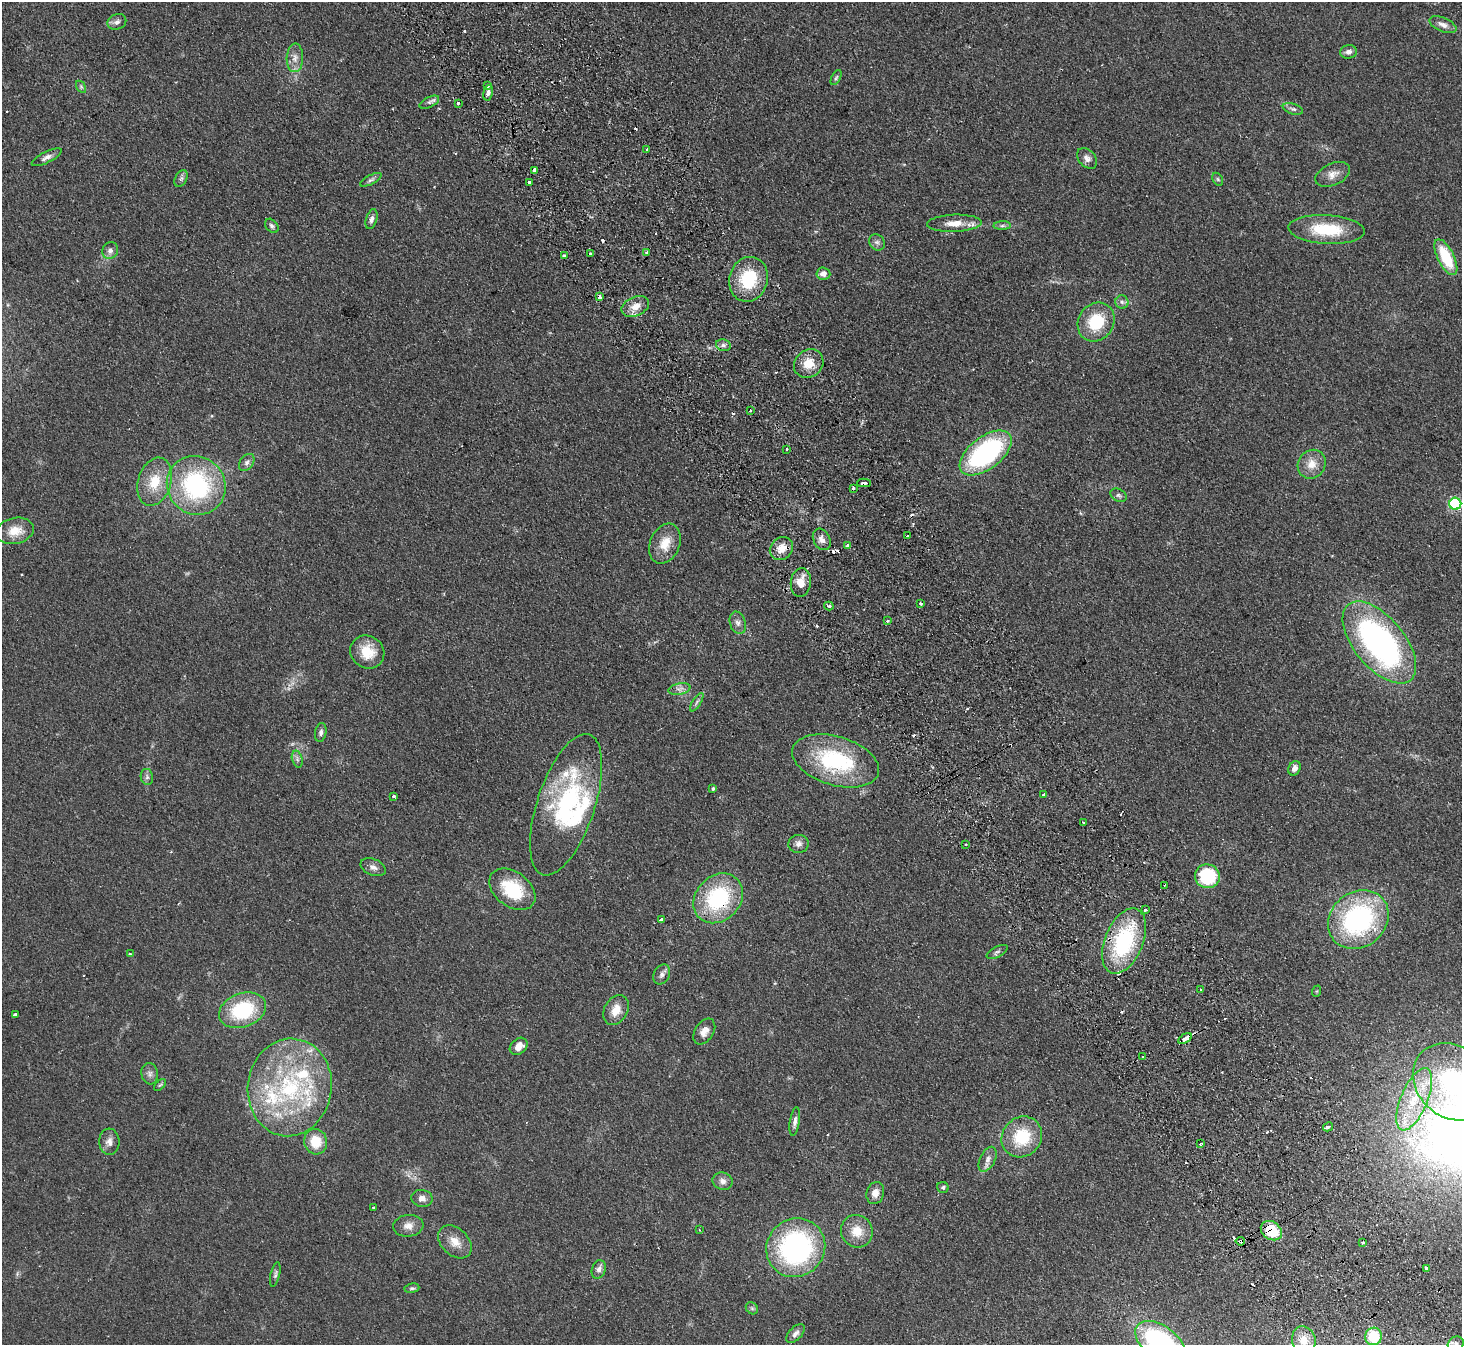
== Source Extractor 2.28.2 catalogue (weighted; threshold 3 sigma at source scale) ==
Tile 6 of 4 x 4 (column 2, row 2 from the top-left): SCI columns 1511-2970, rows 3019-4361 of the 5940 x 5898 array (HDU 1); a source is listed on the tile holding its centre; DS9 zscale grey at full resolution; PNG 1464 x 1347 px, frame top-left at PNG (2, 2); each listed source drawn as its Kron ellipse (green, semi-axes under 4 px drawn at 4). Shown black and unused: <1% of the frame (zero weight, under 2 of 3 exposures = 3% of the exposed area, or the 3 px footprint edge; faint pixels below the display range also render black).
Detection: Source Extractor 2.28.2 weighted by HDU 2 'WHT'; one run over the whole footprint, this tile lists its part. Background 0.0991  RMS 0.0091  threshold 0.041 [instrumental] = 3 sigma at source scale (4.5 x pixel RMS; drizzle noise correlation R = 1.50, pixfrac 1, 0.05/0.05 arcsec/px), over >= 5 px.
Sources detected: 170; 1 too faint to see at this stretch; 27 cosmic-ray / hot-pixel residue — neither listed nor drawn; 9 inside a brighter listed object's ellipse — not listed separately; the other 133 listed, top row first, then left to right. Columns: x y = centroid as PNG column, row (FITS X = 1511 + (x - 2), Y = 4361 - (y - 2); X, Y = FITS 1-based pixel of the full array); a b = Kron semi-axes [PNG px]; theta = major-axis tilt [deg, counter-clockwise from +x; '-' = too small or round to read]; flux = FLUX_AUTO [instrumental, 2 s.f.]
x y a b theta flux
117 22 9 7 23 3.8
1443 25 14 7 -23 5.1
1348 52 8 6 9 4.2
295 58 14 8 88 6.3
836 78 8 4 62 1.5
487 86 4 4 - 3
81 87 7 4 -56 1.5
488 93 8 5 80 2.7
429 102 10 5 26 2.6
458 103 3 3 - 5.3
1293 109 10 5 -16 2.4
647 149 3 3 - 1.5
47 157 16 5 27 4.2
1087 158 12 8 -46 4.8
535 170 4 4 - 8.9
1333 174 18 11 25 8.1
181 178 9 5 62 2.4
1218 179 7 5 -59 1.5
371 180 12 4 28 2.5
530 183 3 3 - 10
371 219 10 5 73 3.2
954 223 27 8 2 13
272 226 8 5 -50 2.1
1002 226 9 4 1 2.1
1326 229 38 14 -3 42
877 242 8 7 - 3
110 250 8 7 - 4.4
647 252 3 3 - 2.4
590 254 3 3 - 2.5
564 256 3 3 - 2.9
1446 257 19 8 -64 39
823 274 7 6 - 5.7
748 279 22 19 74 42
600 297 4 3 - 7.5
1122 302 6 6 - 2.5
635 306 14 9 24 9.4
1096 322 20 17 56 37
723 345 7 5 -14 2.4
809 364 15 13 41 15
750 411 3 3 - 2.2
786 449 2 2 - 1.2
986 453 30 16 37 140
247 462 9 6 52 3
1312 464 15 13 51 11
155 482 24 16 73 25
864 483 7 3 1 6.3
196 485 30 28 -45 120
853 488 3 3 - 1.3
1118 495 9 6 -30 2.2
1455 504 6 6 - 100
15 531 19 13 11 14
907 536 3 2 - 0.89
822 539 11 8 -62 4.9
665 544 21 14 66 16
848 545 3 3 - 4.3
781 548 12 10 42 9.9
801 582 14 10 83 9.9
920 603 3 3 - 3
829 606 5 4 - 2.3
887 621 4 3 - 1.8
738 623 11 8 -72 4.4
1379 642 49 25 -50 240
367 652 17 16 - 20
679 689 11 5 11 3.6
697 702 10 3 58 2.2
321 732 9 5 80 2.8
297 759 8 5 -75 2.7
835 761 45 24 -17 82
1295 768 7 5 63 4.7
147 777 8 6 -80 2.4
713 789 4 3 - 1.3
1043 794 3 3 - 1.6
394 796 3 3 - 3.7
566 805 74 29 72 120
1084 823 3 3 - 4.4
798 844 10 9 - 4.3
966 844 3 3 - 1.4
373 867 13 8 -23 4.6
1207 876 12 12 - 50
1165 885 3 2 - 0.84
512 889 26 17 -37 43
718 898 27 22 46 77
1145 910 3 3 - 3
662 920 3 3 - 19
1358 920 32 27 40 140
1124 941 34 19 68 87
997 952 11 5 28 2.3
130 954 3 3 - 3.5
662 975 10 8 63 3.7
1201 990 3 2 - 1.6
1317 991 6 4 71 0.97
242 1010 24 17 20 61
616 1010 16 11 59 12
15 1015 3 3 - 31
704 1032 14 9 56 6.5
1185 1038 7 3 32 10
519 1046 10 7 42 7.2
1143 1057 3 3 - 3
150 1074 10 8 -82 3.8
1453 1082 43 35 -40 120
160 1085 7 4 43 1.3
290 1087 49 42 82 120
1414 1099 33 13 67 32
795 1121 14 5 81 3.5
1328 1127 5 3 - 10
1022 1137 21 19 48 38
109 1142 13 10 -86 5.9
316 1142 13 11 -77 20
1200 1144 3 3 - 1.5
988 1159 13 7 63 5.3
723 1181 10 8 -14 4.5
943 1187 5 5 - 1.8
875 1193 11 9 75 6.6
422 1198 11 8 -8 5.1
373 1208 3 3 - 1.9
408 1226 15 11 6 7.3
699 1230 3 3 - 0.82
857 1231 16 15 - 16
1271 1231 11 8 -36 28
1240 1241 5 3 - 8
455 1242 19 13 -44 12
1363 1242 3 2 - 1.7
796 1248 30 28 44 170
1427 1268 4 3 - 5.3
599 1269 9 6 70 4.1
275 1275 12 4 77 2.3
412 1288 7 4 8 1.6
752 1308 7 5 -44 1.6
795 1333 11 6 46 3.6
1373 1336 9 8 - 29
1304 1340 14 11 -72 11
1160 1342 28 16 -36 140
1456 1344 8 7 - 3.3
Overlapping masked pixels (flux is a lower limit): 9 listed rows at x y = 535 170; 600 297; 864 483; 781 548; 718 898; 1185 1038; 1271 1231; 1240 1241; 1427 1268
Isophote crosses this tile's border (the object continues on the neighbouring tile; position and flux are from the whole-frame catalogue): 4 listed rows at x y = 1455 504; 1453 1082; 1160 1342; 1456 1344